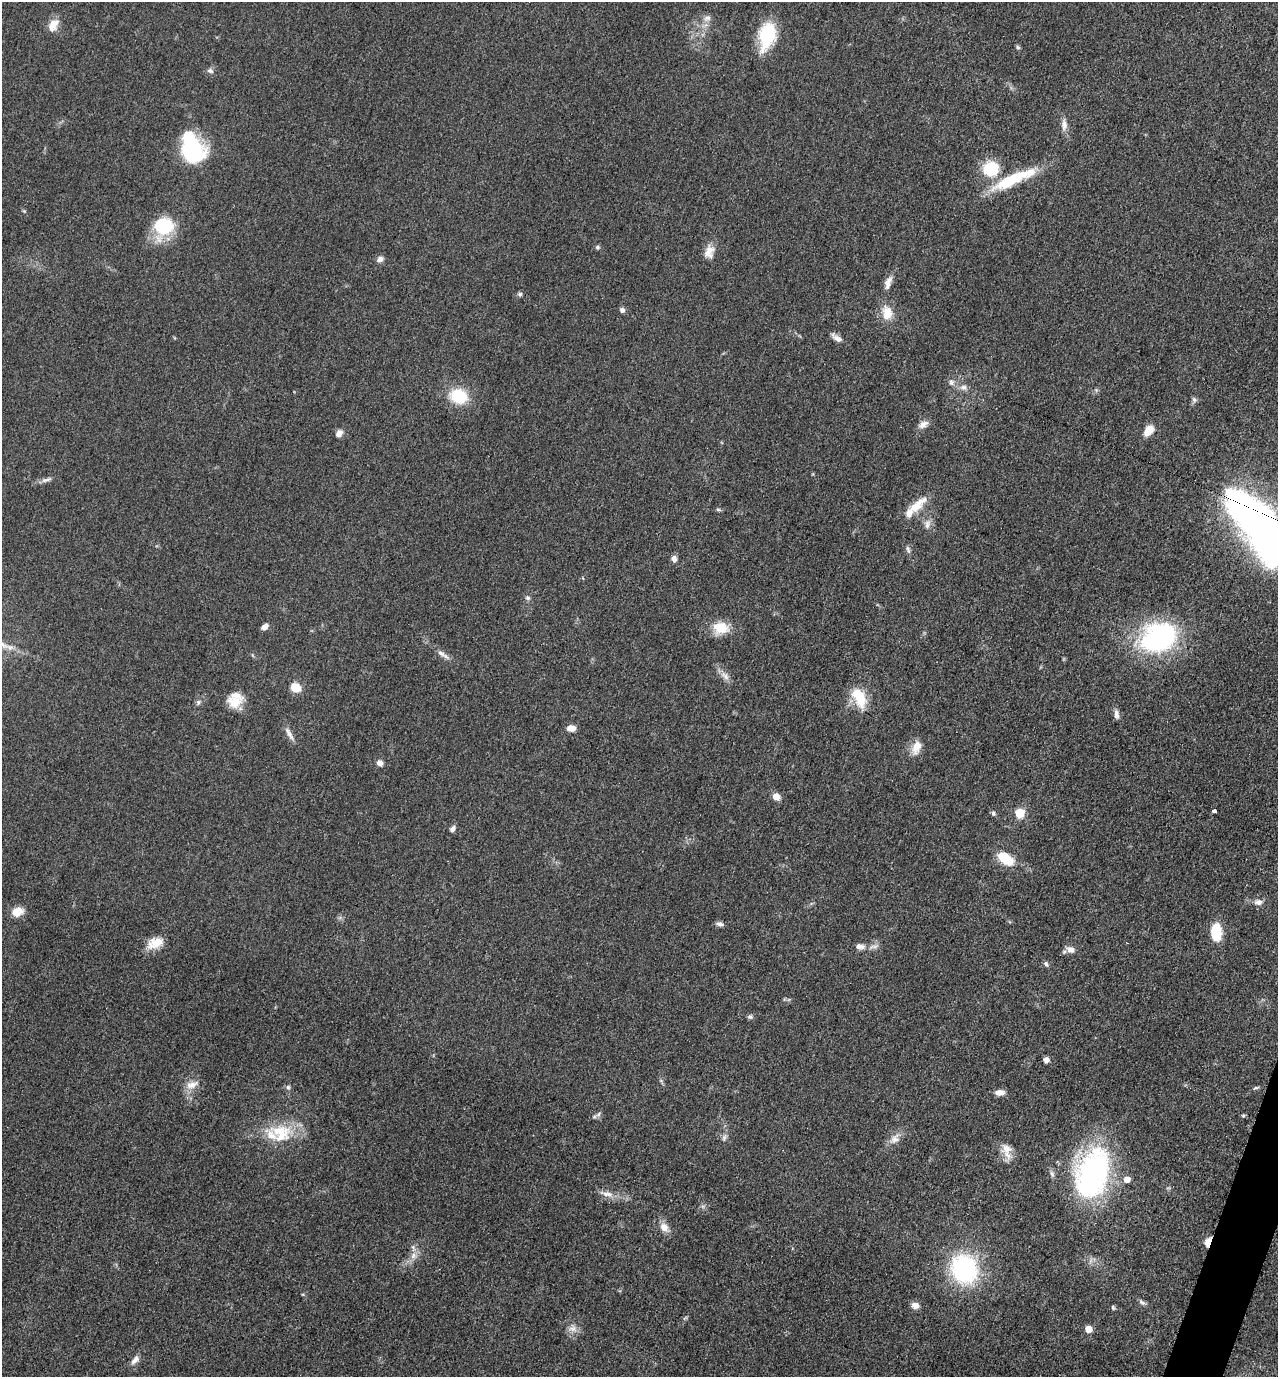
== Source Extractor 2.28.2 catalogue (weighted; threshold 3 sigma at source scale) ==
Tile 6 of 4 x 4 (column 2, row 2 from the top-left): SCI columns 1554-2829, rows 2763-4137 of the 5530 x 5520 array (HDU 1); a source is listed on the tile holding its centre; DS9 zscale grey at full resolution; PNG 1280 x 1379 px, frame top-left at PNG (2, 2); no overlay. Shown black and unused: <1% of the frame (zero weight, under 3 of 5 exposures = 1% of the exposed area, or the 3 px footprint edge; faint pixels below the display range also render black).
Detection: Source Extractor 2.28.2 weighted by HDU 2 'WHT'; one run over the whole footprint, this tile lists its part. Background 0.0497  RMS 0.0056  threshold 0.025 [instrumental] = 3 sigma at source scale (4.5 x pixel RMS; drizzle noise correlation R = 1.50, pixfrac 1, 0.05/0.05 arcsec/px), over >= 5 px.
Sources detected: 93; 1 inside a brighter object's white glare — not listed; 3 inside a brighter listed object's ellipse — not listed separately; the other 89 listed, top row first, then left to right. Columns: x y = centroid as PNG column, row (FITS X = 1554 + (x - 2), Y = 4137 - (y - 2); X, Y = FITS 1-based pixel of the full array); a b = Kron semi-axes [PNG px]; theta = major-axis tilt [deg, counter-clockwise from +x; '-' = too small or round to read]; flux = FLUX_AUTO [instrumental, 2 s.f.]
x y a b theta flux
707 18 10 7 27 2.5
53 25 18 10 59 6
767 35 26 15 77 33
1018 47 6 5 - 0.86
210 71 9 6 -14 1.7
1064 125 17 8 -88 3.7
193 149 27 24 -28 44
991 169 15 14 - 24
1013 179 59 12 24 29
164 226 25 23 4 25
597 247 7 5 0 1
709 252 17 12 71 5.9
380 259 9 6 25 2.4
888 283 20 8 71 4.4
520 294 6 5 - 1.1
622 310 7 6 - 1.7
887 313 19 14 -83 9.1
837 338 16 7 -38 3.2
951 382 9 6 -65 2.1
963 387 10 7 -18 2.7
459 396 19 16 -22 21
1194 400 8 5 -50 1.3
923 424 13 8 36 3.7
1149 430 10 7 52 9.6
339 433 9 6 53 3.3
46 480 15 6 13 2.4
917 505 32 11 39 10
718 509 6 4 -1 0.86
927 524 13 8 78 3.3
1261 527 74 30 -54 360
908 550 10 4 -64 1.4
674 559 7 6 - 2.7
583 578 5 3 - 0.48
528 598 7 6 - 1.5
265 627 8 5 43 3.1
721 628 19 14 -4 12
1158 638 43 32 26 85
442 654 14 6 -34 2.9
725 676 15 8 -46 3.7
296 687 12 10 -25 7.1
859 698 26 14 -64 16
198 702 7 5 71 1.3
235 702 20 14 -1 9.5
1116 715 12 6 -85 2.7
571 728 9 6 -3 4.7
289 734 21 6 -61 3.4
916 747 19 10 68 6.6
380 763 7 7 - 2.7
776 797 8 7 - 4.6
1214 811 4 3 - 1.8
993 813 7 5 -71 1.2
1020 813 6 5 - 25
452 829 8 5 56 1.9
1005 858 19 10 -34 16
1258 902 11 8 -7 3.1
17 912 13 9 23 7.6
720 924 9 6 -8 2
1216 932 14 8 -87 27
155 943 22 13 21 8.9
860 946 13 8 -4 3.3
874 946 14 5 13 2.3
1070 949 10 8 -11 3.8
1046 964 7 5 -79 1.1
750 1017 8 6 -22 1.2
1046 1060 7 6 - 2.2
192 1085 19 9 22 5.3
288 1087 7 6 - 1.3
1256 1088 9 3 11 0.93
999 1093 11 6 5 3.8
598 1114 8 6 67 1.6
1243 1115 6 5 - 0.8
281 1133 33 26 -15 25
724 1137 9 5 64 1.6
895 1139 17 11 48 5
1007 1149 16 13 6 6.4
1093 1173 42 26 72 150
1052 1174 10 5 -71 1.6
1127 1179 6 6 - 5.4
607 1194 20 7 -12 4.9
664 1227 14 10 -47 5
1208 1242 10 6 68 5.7
413 1256 10 8 67 3.5
964 1269 23 20 -67 79
1142 1302 10 5 -36 1.6
915 1305 9 8 - 3.3
1113 1307 6 5 - 0.9
573 1328 12 10 -32 4.1
1088 1329 5 5 - 7.7
135 1360 14 7 50 3.2
Overlapping masked pixels (flux is a lower limit): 2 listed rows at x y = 1261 527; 1208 1242
Isophote crosses this tile's border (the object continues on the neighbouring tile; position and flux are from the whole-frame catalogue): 1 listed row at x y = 1261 527